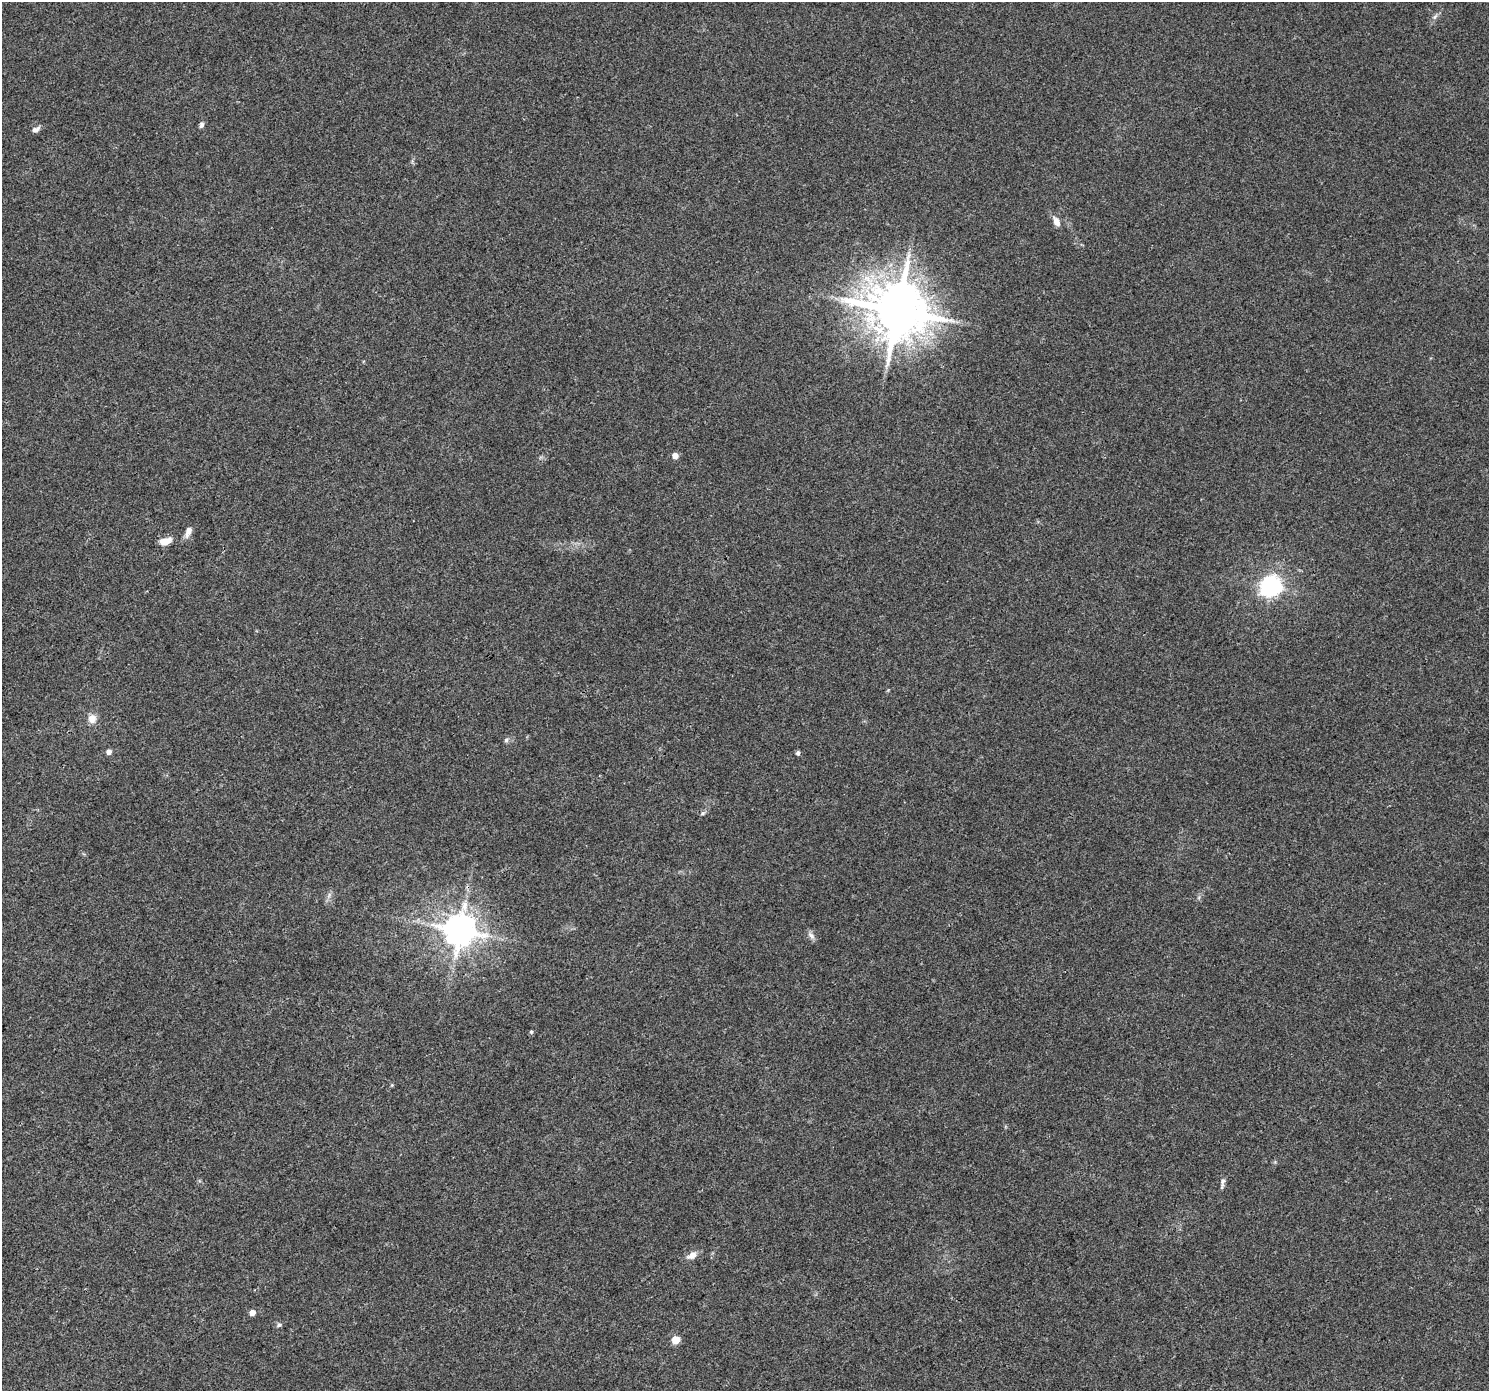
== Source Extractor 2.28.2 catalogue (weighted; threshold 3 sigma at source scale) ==
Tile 7 of 4 x 4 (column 3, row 2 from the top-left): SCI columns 2977-4463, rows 2972-4360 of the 5949 x 5879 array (HDU 1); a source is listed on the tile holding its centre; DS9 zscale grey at full resolution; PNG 1491 x 1393 px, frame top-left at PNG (2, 2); no overlay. Shown black and unused: <1% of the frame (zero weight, under 3 of 4 exposures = <1% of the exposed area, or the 3 px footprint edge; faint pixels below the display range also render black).
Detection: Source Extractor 2.28.2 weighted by HDU 2 'WHT'; one run over the whole footprint, this tile lists its part. Background 0.0257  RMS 0.003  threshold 0.0135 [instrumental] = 3 sigma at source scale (4.5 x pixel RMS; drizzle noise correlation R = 1.50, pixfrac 1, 0.0396/0.0396 arcsec/px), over >= 5 px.
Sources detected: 23; all 23 listed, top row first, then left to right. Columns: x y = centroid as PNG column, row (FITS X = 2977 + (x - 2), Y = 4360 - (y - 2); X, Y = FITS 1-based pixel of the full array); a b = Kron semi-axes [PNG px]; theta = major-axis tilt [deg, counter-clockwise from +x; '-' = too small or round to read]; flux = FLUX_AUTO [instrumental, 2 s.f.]
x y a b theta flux
1435 16 9 4 48 0.8
201 125 7 5 74 0.84
35 130 10 6 25 1.3
1056 222 11 7 -64 2.1
897 310 15 14 - 2000
675 456 5 5 - 2.8
188 531 14 7 70 1.9
165 541 13 7 18 3.2
1271 586 8 8 - 110
92 719 12 10 -84 2.4
506 740 7 6 - 0.69
109 752 5 5 - 1.5
798 753 5 5 - 0.71
703 813 7 5 18 0.61
464 906 17 9 84 3.2
460 930 10 9 - 610
811 936 13 6 -51 1.2
531 1032 5 4 - 0.42
1223 1181 10 7 79 0.99
692 1255 13 8 27 2.3
252 1313 5 5 - 2
279 1325 7 5 19 0.62
676 1340 5 5 - 8.3